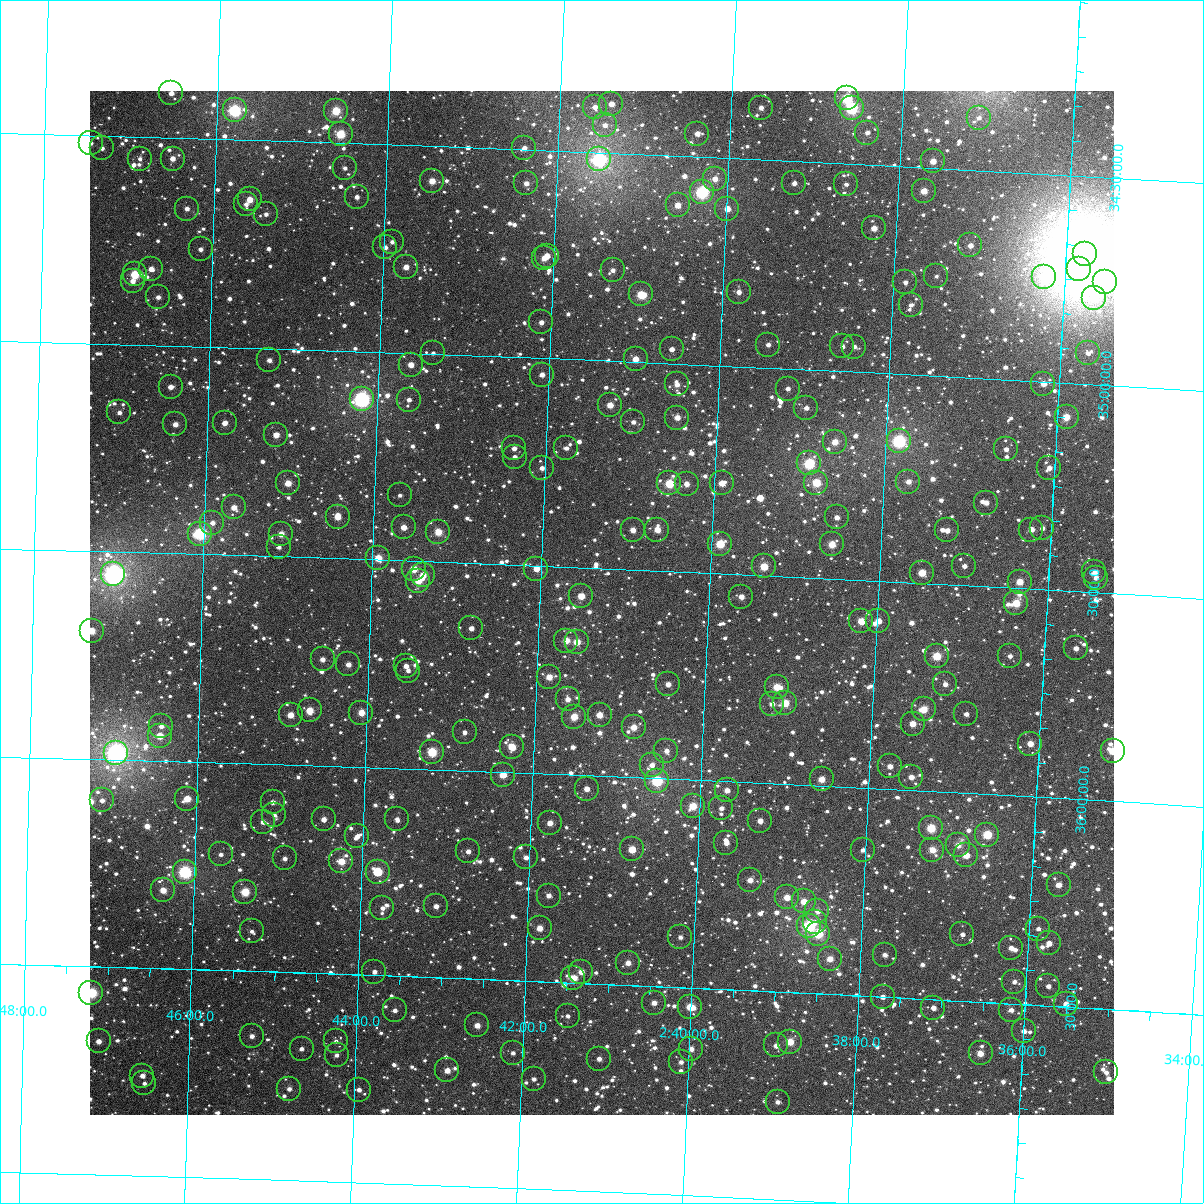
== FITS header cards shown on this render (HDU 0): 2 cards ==
NAXIS1  =                 1024
NAXIS2  =                 1024

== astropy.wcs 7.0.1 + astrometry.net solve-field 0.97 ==
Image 1024 x 1024 px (HDU 0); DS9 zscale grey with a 90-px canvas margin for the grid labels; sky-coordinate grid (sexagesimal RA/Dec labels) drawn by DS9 from the SOLVED WCS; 264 Tycho-2 reference stars matched to detected sources circled (green)
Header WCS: RA---TAN-SIP/DEC--TAN-SIP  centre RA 02:41:16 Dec +35:35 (40.32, +35.58 deg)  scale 8.67 arcsec/px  FOV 148.0' x 148.0'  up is +178 deg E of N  parity flipped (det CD > 0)
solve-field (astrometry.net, Tycho-2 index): VERIFIED the header's WCS against the Tycho-2 star catalogue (verified at 6 index scales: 12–264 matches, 0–1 conflicts across passes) and refined it, rather than solving blind
Solved WCS: RA---TAN-SIP/DEC--TAN-SIP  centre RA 02:41:16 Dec +35:35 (40.32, +35.58 deg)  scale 8.67 arcsec/px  FOV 148.0' x 148.0'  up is +178 deg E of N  parity flipped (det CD > 0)
The solver's refit moves the header's centre by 0.24 arcsec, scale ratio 1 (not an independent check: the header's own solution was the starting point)
Tycho-2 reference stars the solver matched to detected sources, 264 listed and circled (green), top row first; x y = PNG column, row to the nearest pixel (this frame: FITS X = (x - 90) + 1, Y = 1024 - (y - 91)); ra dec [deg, ICRS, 3 dp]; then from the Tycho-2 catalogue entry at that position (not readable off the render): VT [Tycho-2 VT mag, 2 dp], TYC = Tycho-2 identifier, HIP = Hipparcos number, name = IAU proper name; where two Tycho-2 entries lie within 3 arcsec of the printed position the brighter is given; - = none
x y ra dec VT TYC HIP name
171 93 41.633 +34.393 11.05 2333-960-1 - -
847 98 39.663 +34.343 8.49 2332-240-1 - -
611 104 40.348 +34.381 10.67 2332-1178-1 - -
595 107 40.396 +34.390 11.19 2332-292-1 - -
761 108 39.913 +34.375 10.95 2332-408-1 - -
852 108 39.646 +34.366 8.00 2332-822-1 12314 -
235 110 41.447 +34.430 7.87 2333-928-1 12898 -
336 111 41.151 +34.422 9.13 2333-1177-1 - -
979 118 39.276 +34.374 11.68 2332-1084-1 - -
605 125 40.365 +34.433 11.50 2332-1474-1 - -
867 133 39.599 +34.423 11.22 2332-24-1 - -
341 134 41.136 +34.478 9.10 2333-1174-1 - -
697 134 40.094 +34.444 10.72 2332-1070-1 - -
91 143 41.865 +34.518 12.00 2333-899-1 - -
102 148 41.831 +34.530 11.84 2333-1119-1 - -
524 148 40.597 +34.496 11.10 2333-129-1 - -
140 159 41.720 +34.553 12.17 2333-1118-1 - -
173 159 41.624 +34.550 10.96 2333-795-1 - -
599 159 40.377 +34.516 8.09 2332-674-1 12557 -
933 161 39.403 +34.484 10.57 2332-1653-1 - -
345 168 41.120 +34.560 11.77 2333-544-1 - -
715 179 40.038 +34.551 10.50 2332-490-1 - -
432 181 40.863 +34.583 10.17 2333-456-1 - -
526 183 40.588 +34.581 10.96 2333-161-1 - -
794 183 39.805 +34.553 11.22 2332-1770-1 - -
846 184 39.653 +34.550 11.50 2332-102-1 - -
924 191 39.425 +34.556 10.19 2332-308-1 - -
702 192 40.073 +34.585 7.70 2332-1630-1 12450 -
357 197 41.082 +34.628 11.36 2333-1163-1 - -
250 199 41.395 +34.642 10.07 2333-1010-1 - -
246 204 41.405 +34.654 11.68 2333-1280-1 - -
678 205 40.143 +34.618 10.26 2332-1372-1 - -
187 209 41.578 +34.669 12.07 2333-876-1 - -
727 209 39.997 +34.621 10.49 2332-2170-1 - -
266 214 41.346 +34.677 11.46 2333-653-1 - -
874 228 39.565 +34.652 10.52 2332-2047-1 - -
392 242 40.974 +34.733 12.15 2333-301-1 - -
970 245 39.281 +34.682 10.81 2332-1568-1 - -
385 247 40.993 +34.747 11.59 2333-127-1 - -
201 249 41.535 +34.766 11.68 2333-722-1 - -
1085 254 38.945 +34.688 5.57 2332-2197-1 12086 -
547 256 40.519 +34.753 10.90 2333-85-1 - -
544 258 40.527 +34.759 11.15 2333-408-1 - -
406 267 40.931 +34.792 10.62 2333-357-1 - -
151 269 41.678 +34.817 11.03 2333-1061-1 - -
1079 269 38.959 +34.725 6.75 2332-64-1 12091 -
613 270 40.325 +34.782 11.54 2332-544-1 - -
135 274 41.726 +34.831 9.22 2333-1189-1 - -
936 276 39.376 +34.760 12.16 2332-2039-1 - -
1044 277 39.059 +34.748 9.42 2332-246-1 - -
133 281 41.731 +34.847 11.13 2333-723-1 - -
905 282 39.465 +34.778 11.43 2332-1200-1 - -
1105 282 38.882 +34.753 9.38 2332-1585-1 - -
739 292 39.952 +34.821 10.91 2332-854-1 - -
641 294 40.240 +34.837 9.64 2332-1270-1 - -
158 297 41.655 +34.884 11.41 2333-818-1 - -
1094 298 38.911 +34.793 10.62 2332-1050-1 - -
911 305 39.446 +34.832 11.71 2332-392-1 - -
541 322 40.528 +34.914 11.24 2333-448-1 - -
768 345 39.859 +34.944 11.60 2332-472-1 - -
842 346 39.641 +34.940 11.03 2332-466-1 - -
854 347 39.607 +34.939 12.04 2332-48-1 - -
672 349 40.142 +34.966 11.61 2332-700-1 - -
433 353 40.842 +34.998 11.84 2333-236-1 - -
1088 353 38.919 +34.926 11.96 2332-82-1 - -
636 359 40.247 +34.993 10.34 2332-162-1 - -
269 360 41.324 +35.028 11.32 2333-629-1 - -
411 365 40.907 +35.028 10.96 2333-304-1 - -
542 375 40.520 +35.039 11.05 2333-300-1 - -
677 384 40.122 +35.050 10.92 2332-1225-1 - -
1043 384 39.046 +35.005 11.08 2332-1407-1 - -
171 387 41.611 +35.100 10.88 2333-1082-1 - -
788 389 39.796 +35.048 11.68 2332-1175-1 - -
362 399 41.048 +35.115 7.22 2333-677-1 12776 -
409 400 40.909 +35.112 11.64 2333-330-1 - -
610 405 40.315 +35.106 10.31 2332-1145-1 - -
806 408 39.739 +35.092 11.43 2332-1081-1 - -
119 412 41.760 +35.164 11.55 2333-619-1 - -
1067 417 38.972 +35.083 9.71 2332-1075-1 12096 -
677 418 40.117 +35.129 10.44 2332-789-1 - -
633 422 40.246 +35.145 11.43 2332-577-1 - -
225 423 41.449 +35.182 10.88 2333-1159-1 - -
175 424 41.594 +35.189 10.71 2333-603-1 - -
276 435 41.296 +35.207 10.35 2333-707-1 - -
899 441 39.461 +35.161 7.60 2332-429-1 12259 -
835 442 39.649 +35.170 10.12 2332-805-1 - -
514 448 40.594 +35.219 11.50 2333-272-1 - -
566 448 40.440 +35.214 11.70 2332-1289-1 - -
1006 449 39.145 +35.167 11.27 2332-1019-1 - -
515 457 40.591 +35.240 11.78 2333-210-1 - -
809 463 39.722 +35.225 8.39 2332-509-1 - -
542 468 40.510 +35.264 11.11 2333-190-1 - -
1049 468 39.015 +35.207 10.83 2332-1383-1 - -
908 482 39.427 +35.258 10.72 2332-485-1 - -
288 483 41.257 +35.323 10.03 2333-676-1 - -
669 483 40.131 +35.289 9.07 2332-991-1 12467 -
722 483 39.977 +35.283 10.69 2332-587-1 - -
816 483 39.698 +35.271 9.32 2332-323-1 - -
687 484 40.081 +35.288 11.20 2332-263-1 - -
400 495 40.926 +35.343 12.12 2333-150-1 - -
986 503 39.195 +35.299 11.40 2332-499-1 - -
234 507 41.414 +35.385 10.54 2333-978-1 - -
338 517 41.107 +35.399 10.17 2333-553-1 - -
837 517 39.633 +35.352 11.60 2332-985-1 - -
212 523 41.476 +35.424 11.51 2333-786-1 - -
404 527 40.911 +35.420 10.78 2333-66-1 - -
1042 528 39.025 +35.353 11.49 2332-425-1 - -
633 530 40.234 +35.404 10.84 2332-967-1 - -
657 530 40.162 +35.401 10.32 2332-1099-1 - -
947 530 39.305 +35.370 10.90 2332-927-1 - -
1031 530 39.057 +35.357 10.67 2332-1313-1 - -
438 532 40.808 +35.428 9.66 2333-176-1 - -
200 534 41.513 +35.451 7.75 2333-757-1 12915 -
281 534 41.272 +35.446 10.24 2333-687-1 - -
720 544 39.974 +35.428 9.07 2332-287-1 12423 -
832 544 39.644 +35.417 9.68 2332-259-1 - -
279 547 41.277 +35.478 12.14 2333-550-1 - -
378 558 40.983 +35.496 9.74 2333-36-1 - -
764 566 39.840 +35.478 9.41 2332-379-1 - -
964 566 39.249 +35.453 11.36 2332-219-1 - -
414 569 40.877 +35.519 10.13 2333-172-1 - -
536 569 40.514 +35.507 10.37 2333-394-1 - -
1094 572 38.864 +35.452 11.04 2332-133-1 - -
922 573 39.374 +35.475 9.98 2332-47-1 - -
113 574 41.765 +35.555 6.42 2333-738-1 12990 -
423 575 40.849 +35.533 10.35 2333-226-1 - -
1096 578 38.859 +35.464 11.13 2332-21-1 - -
418 581 40.862 +35.547 10.10 2333-194-1 - -
1020 582 39.084 +35.484 9.96 2332-725-1 - -
581 596 40.378 +35.569 10.16 2332-187-1 - -
741 597 39.904 +35.554 10.89 2332-565-1 - -
1016 603 39.091 +35.536 9.36 2332-233-1 - -
861 621 39.546 +35.599 9.88 2332-277-1 - -
878 621 39.495 +35.596 10.50 2332-311-1 - -
471 628 40.700 +35.656 11.51 2337-37-1 - -
92 631 41.825 +35.692 9.91 2337-807-1 - -
566 641 40.417 +35.677 10.15 2336-595-1 - -
577 642 40.386 +35.680 9.94 2336-137-1 - -
1076 648 38.907 +35.637 11.46 2336-509-1 - -
937 656 39.318 +35.673 9.29 2336-89-1 - -
1010 656 39.101 +35.664 11.23 2336-169-1 - -
323 659 41.138 +35.744 11.07 2337-847-1 - -
348 664 41.060 +35.754 10.88 2337-695-1 - -
406 666 40.890 +35.753 11.39 2337-704-1 - -
408 671 40.882 +35.764 11.71 2337-645-1 - -
549 677 40.463 +35.767 10.12 2336-589-1 - -
668 684 40.110 +35.772 11.00 2336-109-1 - -
945 684 39.288 +35.740 11.49 2336-243-1 - -
777 687 39.787 +35.767 9.77 2336-669-1 - -
568 699 40.405 +35.819 10.82 2336-241-1 - -
785 703 39.760 +35.805 9.31 2336-185-1 - -
772 704 39.799 +35.808 10.93 2336-105-1 - -
924 709 39.348 +35.803 9.72 2336-547-1 - -
310 710 41.171 +35.868 9.84 2337-1541-1 - -
361 713 41.017 +35.869 9.99 2337-463-1 - -
966 714 39.221 +35.809 11.76 2336-357-1 - -
291 715 41.227 +35.880 10.40 2337-1523-1 - -
600 715 40.309 +35.853 10.42 2336-203-1 - -
574 717 40.385 +35.860 9.54 2336-609-1 - -
913 724 39.379 +35.839 10.44 2336-43-1 - -
161 726 41.610 +35.917 11.58 2337-1429-1 - -
634 727 40.206 +35.880 10.16 2336-5-1 - -
465 732 40.708 +35.908 11.47 2337-319-1 - -
160 736 41.613 +35.940 10.51 2337-1378-1 - -
1030 744 39.027 +35.873 10.24 2336-411-1 - -
512 747 40.565 +35.939 9.65 2337-675-1 - -
666 751 40.106 +35.933 11.39 2336-2296-1 - -
1113 751 38.780 +35.879 9.48 2336-231-1 - -
432 752 40.802 +35.958 8.92 2337-240-1 - -
116 753 41.743 +35.984 6.38 2337-1419-1 12982 -
652 765 40.147 +35.968 10.82 2336-2248-1 - -
890 766 39.440 +35.945 11.04 2336-2264-1 - -
503 775 40.588 +36.006 9.96 2337-388-1 - -
911 777 39.374 +35.968 10.94 2336-2284-1 - -
822 779 39.641 +35.984 10.02 2336-2105-1 - -
657 781 40.130 +36.006 8.49 2336-2006-1 12465 -
587 789 40.338 +36.032 11.01 2336-2067-1 - -
727 790 39.921 +36.021 10.93 2336-1954-1 - -
187 799 41.528 +36.090 9.89 2337-1482-1 - -
102 800 41.780 +36.099 11.71 2337-1207-1 - -
273 802 41.272 +36.092 11.30 2337-1513-1 - -
693 806 40.020 +36.063 9.47 2336-1881-1 - -
721 808 39.935 +36.064 11.38 2336-1898-1 - -
274 815 41.266 +36.123 11.94 2337-1290-1 - -
324 819 41.118 +36.129 11.23 2337-1275-1 - -
397 819 40.900 +36.122 11.69 2337-527-1 - -
760 821 39.818 +36.091 10.73 2336-2263-1 - -
263 822 41.299 +36.140 11.39 2337-1258-1 - -
550 823 40.444 +36.118 10.51 2336-1987-1 - -
931 828 39.308 +36.088 9.13 2336-1854-1 - -
987 835 39.139 +36.097 9.01 2336-1680-1 - -
357 836 41.016 +36.166 11.86 2337-443-1 - -
726 843 39.916 +36.148 11.03 2336-1937-1 - -
958 845 39.225 +36.126 10.62 2336-1769-1 - -
632 849 40.195 +36.173 10.23 2336-1826-1 - -
863 850 39.508 +36.149 11.64 2336-2139-1 - -
932 850 39.301 +36.140 9.99 2336-1967-1 - -
468 851 40.684 +36.194 11.53 2337-237-1 - -
221 854 41.422 +36.221 11.73 2337-1510-1 - -
966 855 39.199 +36.149 10.16 2336-1886-1 - -
526 857 40.512 +36.203 11.74 2337-616-1 - -
285 858 41.231 +36.227 11.27 2337-1424-1 - -
341 861 41.061 +36.229 9.90 2337-502-1 - -
185 872 41.528 +36.267 7.78 2337-1490-1 12919 -
378 872 40.952 +36.251 11.51 2337-632-1 - -
750 880 39.840 +36.234 10.78 2336-1447-1 - -
1059 885 38.919 +36.208 10.44 2336-2035-1 - -
163 890 41.591 +36.312 10.38 2337-982-1 - -
245 892 41.346 +36.310 9.42 2337-854-1 - -
549 896 40.439 +36.293 11.07 2336-1194-1 - -
787 897 39.727 +36.272 10.62 2336-1994-1 - -
804 901 39.676 +36.280 10.27 2336-1831-1 - -
436 906 40.774 +36.329 10.97 2337-189-1 - -
382 908 40.934 +36.338 11.59 2337-222-1 - -
817 911 39.634 +36.302 11.31 2336-1295-1 - -
815 922 39.641 +36.329 10.96 2336-1602-1 - -
809 926 39.658 +36.339 7.89 2336-1744-1 12321 -
540 928 40.462 +36.372 10.18 2336-1507-1 - -
1038 929 38.972 +36.316 11.77 2336-1246-1 - -
252 931 41.322 +36.404 12.26 2337-1154-1 - -
818 934 39.628 +36.356 8.92 2336-2286-1 - -
962 934 39.198 +36.339 11.88 2336-1453-1 - -
680 937 40.040 +36.380 11.61 2336-961-1 - -
1049 943 38.938 +36.350 10.83 2336-1221-1 - -
1011 948 39.051 +36.366 11.44 2336-1722-1 - -
885 955 39.427 +36.398 11.65 2336-1399-1 - -
830 959 39.591 +36.415 10.43 2336-1996-1 - -
628 963 40.193 +36.447 10.63 2336-1359-1 - -
374 972 40.951 +36.492 11.67 2337-579-1 - -
581 972 40.332 +36.474 10.41 2336-845-1 - -
573 978 40.355 +36.489 9.88 2336-1343-1 - -
1014 982 39.035 +36.447 11.46 2336-1291-1 - -
1048 986 38.933 +36.453 11.45 2336-822-1 - -
91 993 41.797 +36.563 8.47 2337-1160-1 13009 -
883 997 39.427 +36.500 11.04 2336-1553-1 - -
654 1003 40.110 +36.540 10.94 2336-907-1 - -
1066 1004 38.878 +36.493 10.80 2336-1309-1 - -
690 1007 40.002 +36.546 9.86 2336-2320-1 - -
933 1008 39.273 +36.520 11.54 2336-850-1 - -
395 1010 40.886 +36.583 11.68 2337-62-1 - -
1011 1010 39.040 +36.515 10.92 2336-808-1 - -
568 1016 40.368 +36.580 12.22 2336-1711-1 - -
477 1025 40.637 +36.612 10.51 2337-357-1 - -
1024 1031 38.999 +36.564 11.46 2336-1312-1 - -
252 1036 41.312 +36.656 11.35 2337-1218-1 - -
99 1041 41.771 +36.679 11.05 2337-1189-1 - -
336 1041 41.060 +36.662 11.64 2337-612-1 - -
790 1042 39.697 +36.619 9.61 2336-620-1 - -
776 1045 39.738 +36.629 10.98 2336-1775-1 - -
302 1049 41.162 +36.683 12.13 2337-1265-1 - -
691 1049 39.992 +36.647 10.93 2336-1168-1 - -
513 1053 40.527 +36.675 11.77 2337-405-1 - -
981 1053 39.125 +36.624 10.77 2336-1304-1 - -
337 1055 41.056 +36.695 12.17 2337-449-1 - -
599 1059 40.268 +36.680 11.55 2336-1651-1 - -
681 1062 40.021 +36.680 11.88 2336-1278-1 - -
447 1070 40.722 +36.723 10.40 2337-377-1 - -
1106 1072 38.745 +36.652 12.00 2336-925-1 - -
142 1076 41.637 +36.759 11.60 2337-1370-1 - -
534 1079 40.461 +36.736 11.53 2336-1555-1 - -
144 1083 41.631 +36.778 11.93 2337-882-1 - -
289 1089 41.195 +36.781 11.20 2337-1142-1 - -
359 1090 40.985 +36.777 11.58 2337-221-1 - -
778 1102 39.726 +36.765 11.48 2336-800-1 - -